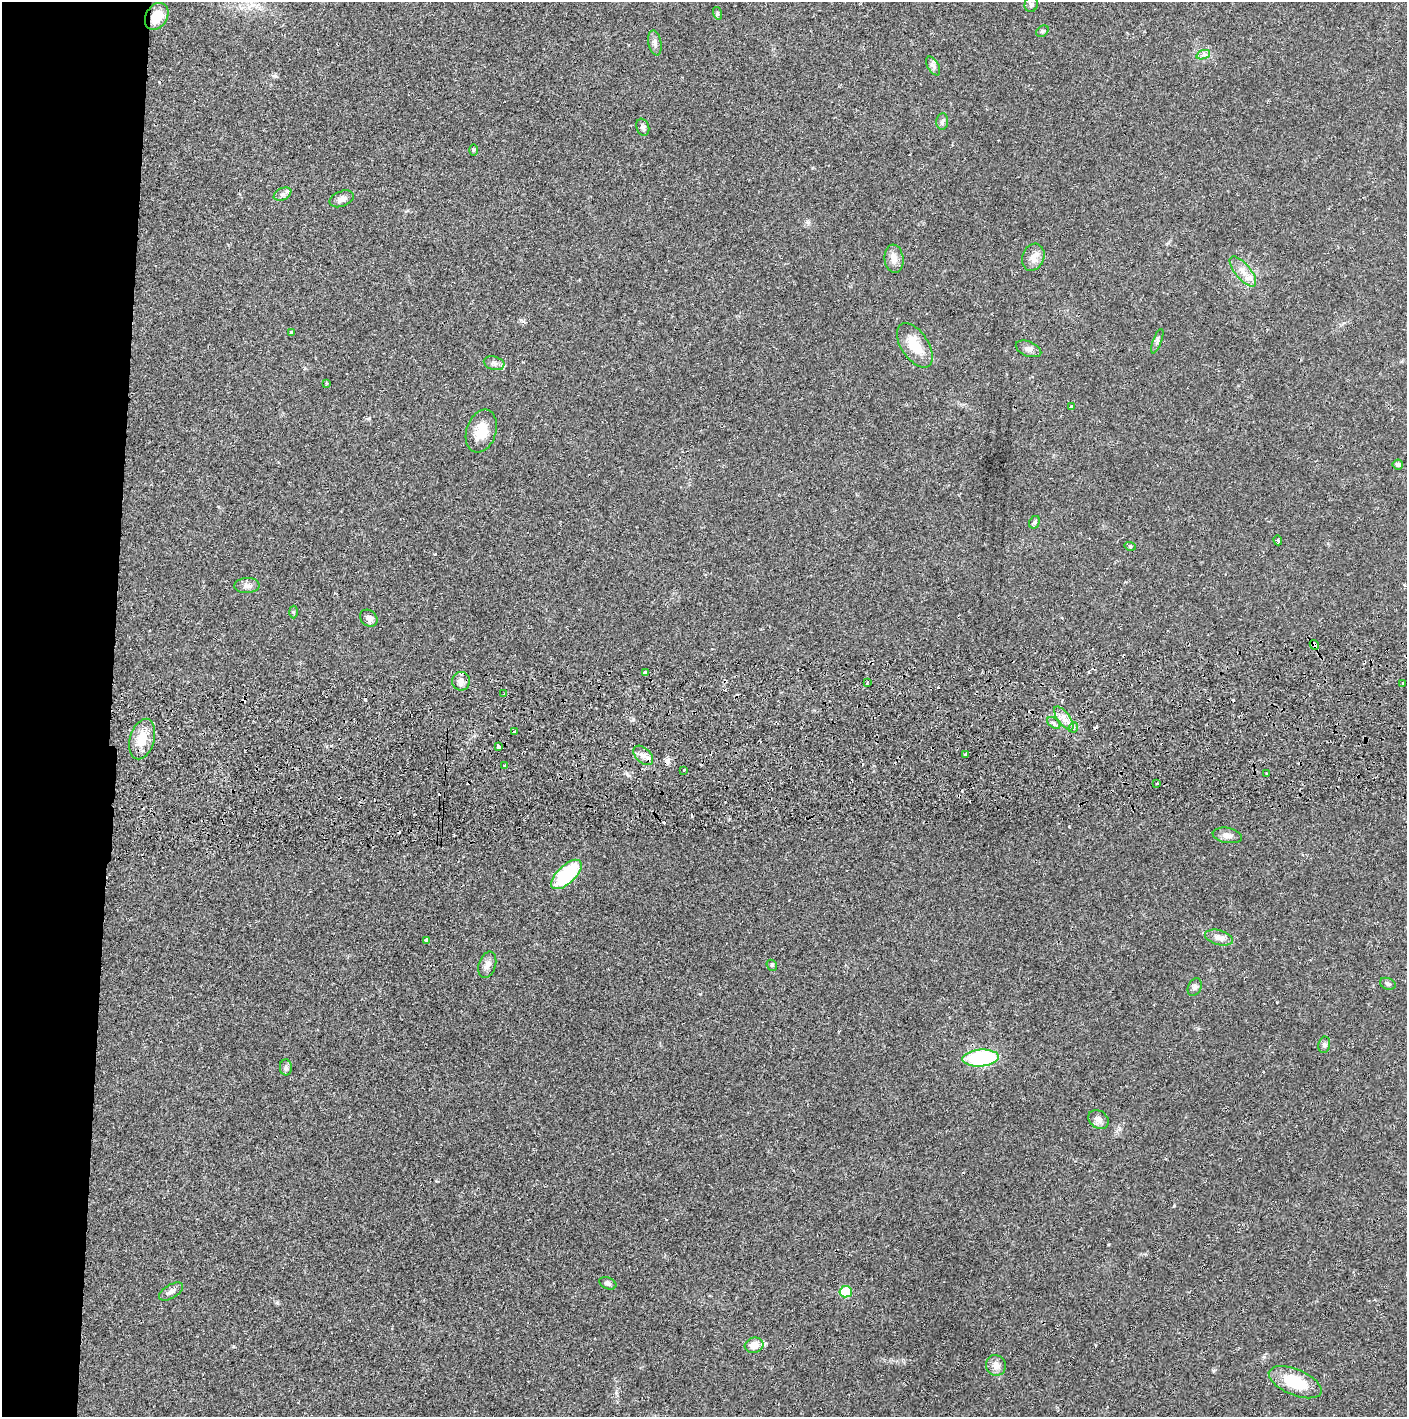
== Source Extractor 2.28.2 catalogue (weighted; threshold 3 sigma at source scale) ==
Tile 4 of 3 x 3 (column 1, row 2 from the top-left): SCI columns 4-1408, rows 1470-2884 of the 4226 x 4357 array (HDU 1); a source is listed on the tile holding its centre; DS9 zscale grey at full resolution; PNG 1409 x 1419 px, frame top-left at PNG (2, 2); each listed source drawn as its Kron ellipse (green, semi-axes under 4 px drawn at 4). Shown black and unused: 8% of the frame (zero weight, under 2 of 3 exposures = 3% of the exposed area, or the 3 px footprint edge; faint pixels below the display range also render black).
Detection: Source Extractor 2.28.2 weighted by HDU 2 'WHT'; one run over the whole footprint, this tile lists its part. Background 0.0213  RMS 0.0035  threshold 0.0156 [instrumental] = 3 sigma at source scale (4.5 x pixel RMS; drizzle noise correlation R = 1.50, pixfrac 1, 0.05/0.05 arcsec/px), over >= 5 px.
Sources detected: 80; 13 cosmic-ray / hot-pixel residue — neither listed nor drawn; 1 inside a brighter listed object's ellipse — not listed separately; the other 66 listed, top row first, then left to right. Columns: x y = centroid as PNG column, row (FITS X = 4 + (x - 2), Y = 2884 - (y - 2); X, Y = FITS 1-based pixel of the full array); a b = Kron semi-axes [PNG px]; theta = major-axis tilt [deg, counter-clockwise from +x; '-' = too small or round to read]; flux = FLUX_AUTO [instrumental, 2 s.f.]
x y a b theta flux
1031 4 7 6 - 0.88
717 13 6 4 -72 0.53
157 16 14 10 58 6.4
1042 31 7 5 38 0.61
655 43 12 6 -79 1.4
1203 55 7 4 19 0.82
933 66 10 5 -60 1.1
942 121 8 6 85 0.89
643 127 8 6 -71 0.93
473 150 6 4 89 0.44
282 194 9 6 25 1.1
342 199 12 7 21 1.8
1033 257 14 11 69 2.7
894 259 14 9 -82 2.5
1243 271 18 7 -50 3.4
292 332 3 3 - 1.3
1157 341 13 4 69 0.91
915 345 25 13 -57 7.8
1028 349 13 7 -21 1.5
494 363 10 6 -15 1.3
326 383 3 3 - 0.33
1072 406 3 3 - 1.2
481 431 22 14 71 6.3
1398 464 5 5 - 0.96
1034 522 7 5 61 0.6
1278 540 5 4 - 0.55
1130 546 6 3 -17 0.33
247 586 12 7 4 1.8
293 612 6 4 -89 0.43
369 618 9 7 -43 1.5
1314 645 5 3 - 2.3
645 672 3 3 - 2.8
461 681 9 9 - 1.8
867 683 3 3 - 0.46
1402 684 4 3 - 0.51
504 694 4 3 - 0.49
1064 718 14 6 -53 2.3
1054 723 7 4 -36 0.79
1073 727 5 4 - 0.84
514 732 3 3 - 0.95
142 739 21 12 74 6.2
498 747 4 3 - 4.9
966 754 3 3 - 0.81
643 755 11 7 -44 2.1
504 766 3 3 - 0.41
684 770 2 2 - 0.33
1267 774 3 3 - 0.83
1157 783 3 2 - 0.33
1227 835 15 7 -10 1.9
566 874 19 9 44 23
1219 937 14 7 -15 1.9
427 940 4 3 - 4.3
487 965 13 8 72 1.9
772 965 6 5 - 0.49
1388 984 8 5 -20 0.73
1195 987 9 6 64 1.1
1324 1045 8 6 79 0.86
980 1058 18 8 4 31
286 1067 8 6 -88 0.84
1098 1119 11 8 -37 1.8
608 1283 9 5 -21 1
171 1291 13 6 32 1.5
846 1292 6 5 - 11
754 1345 9 7 16 3.6
996 1365 10 10 - 2.4
1295 1382 28 13 -23 13
Overlapping masked pixels (flux is a lower limit): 2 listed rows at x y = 157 16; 1314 645
Unlisted compact peaks at least as high as the median listed source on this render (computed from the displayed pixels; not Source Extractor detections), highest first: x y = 1174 1206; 1277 1002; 1108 1245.